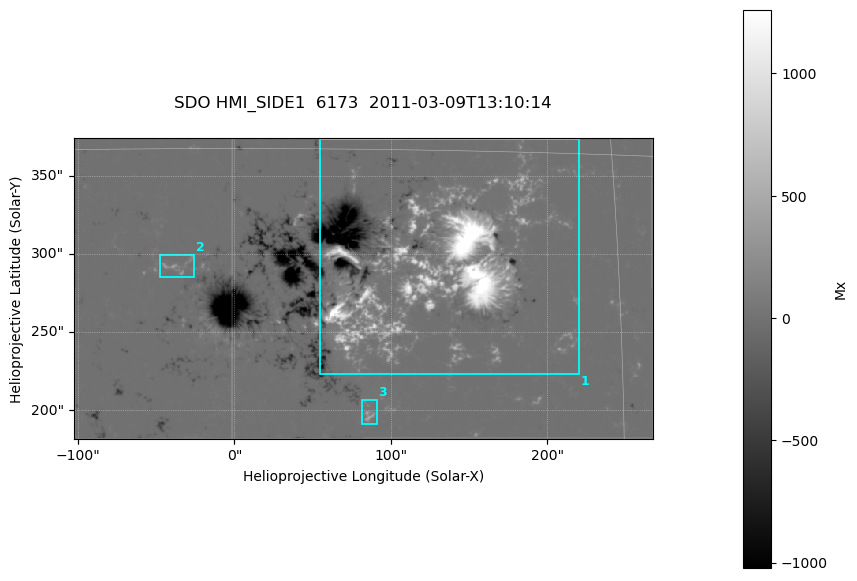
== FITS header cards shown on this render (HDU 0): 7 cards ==
TELESCOP= 'SDO     '           /
INSTRUME= 'HMI_SIDE1'          /
WAVELNTH=              6173.00 /
DATE-OBS= '2011-03-09T13:10:14.900' /
CTYPE1  = 'HPLN-TAN'           /
CTYPE2  = 'HPLT-TAN'           /
BUNIT   = 'Mx      '           /

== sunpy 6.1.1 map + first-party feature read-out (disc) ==
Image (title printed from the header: SDO HMI_SIDE1  6173  2011-03-09T13:10:14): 734 x 382 px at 0.504 arcsec/px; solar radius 967 arcsec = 1917 px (partial field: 2.4% of the solar disc is inside the frame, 99% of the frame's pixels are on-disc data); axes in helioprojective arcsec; data unit Mx (BUNIT, on the colour bar)
Orientation: file roll -179.9 deg (from PC/CROTA): ROTATED to solar-north-up (sunpy Map.rotate, bilinear) for analysis and display; everything below refers to the rotated frame; the empty margins the rotation leaves inside the frame are drawn grey
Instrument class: DISC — disc imager (sunpy class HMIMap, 6173 A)
Bright regions (active regions / flare kernels): reference = the on-disc median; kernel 7 px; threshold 5 sigma = 48.5 Mx over a disc level ~-0.0998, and >= 1.15x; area >= 280 px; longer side >= 5 px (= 2.5 arcsec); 3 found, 3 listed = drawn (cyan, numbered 1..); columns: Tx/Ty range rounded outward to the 2 arcsec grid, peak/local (2 s.f.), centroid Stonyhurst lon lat
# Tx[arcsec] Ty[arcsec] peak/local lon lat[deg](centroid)
1 54..222 222..374 -16826 +8 +10
2 -48..-24 284..300 -2376 -2 +10
3 80..92 190..208 -2978 +5 +5